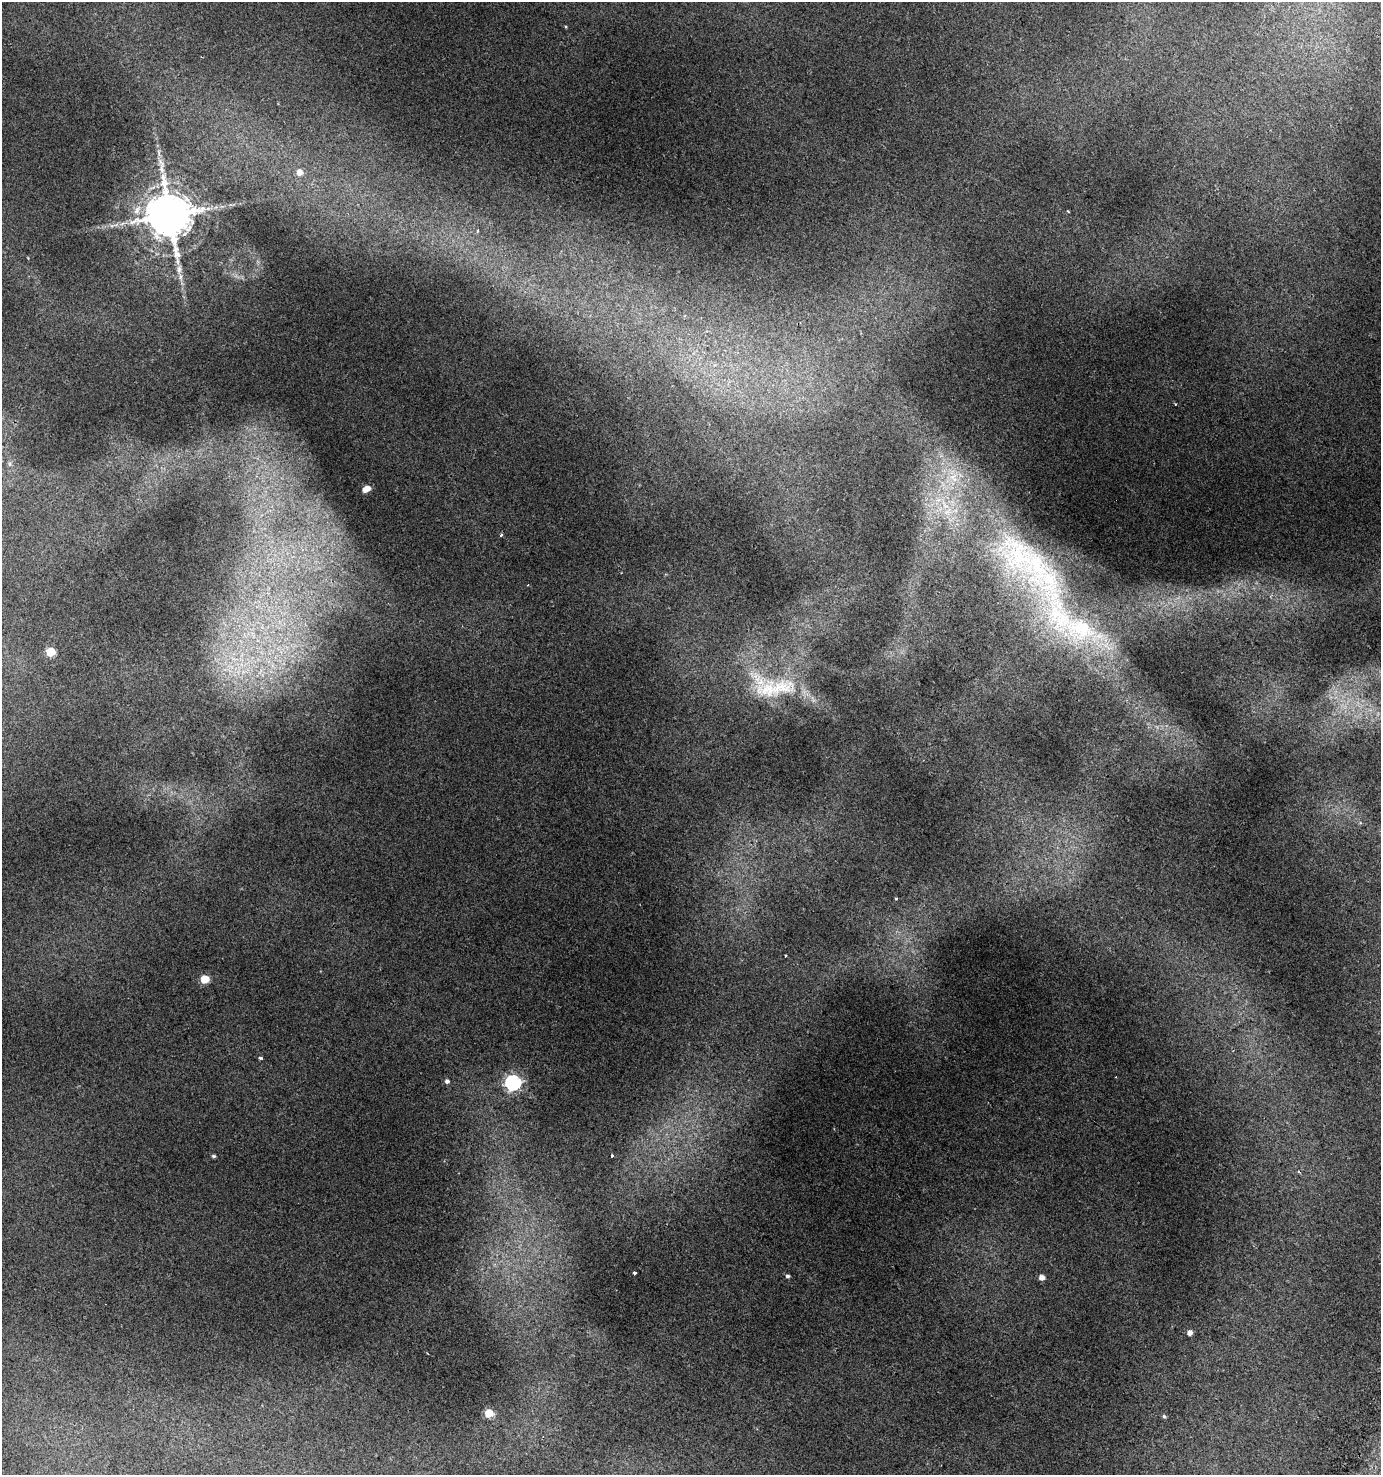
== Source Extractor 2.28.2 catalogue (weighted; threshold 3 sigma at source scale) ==
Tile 6 of 4 x 4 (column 2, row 2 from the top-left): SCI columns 1632-3010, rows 2998-4470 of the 6088 x 5990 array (HDU 1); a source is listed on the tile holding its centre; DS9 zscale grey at full resolution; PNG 1383 x 1477 px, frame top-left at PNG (2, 2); no overlay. Shown black and unused: <1% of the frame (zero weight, under 2 of 3 exposures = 4% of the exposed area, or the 3 px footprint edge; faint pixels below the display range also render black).
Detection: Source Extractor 2.28.2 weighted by HDU 2 'WHT'; one run over the whole footprint, this tile lists its part. Background 0.0164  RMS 0.0048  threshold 0.0215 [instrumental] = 3 sigma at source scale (4.5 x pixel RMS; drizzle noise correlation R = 1.50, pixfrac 1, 0.0396/0.0396 arcsec/px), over >= 5 px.
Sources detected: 31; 3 inside a brighter listed object's ellipse — not listed separately; the other 28 listed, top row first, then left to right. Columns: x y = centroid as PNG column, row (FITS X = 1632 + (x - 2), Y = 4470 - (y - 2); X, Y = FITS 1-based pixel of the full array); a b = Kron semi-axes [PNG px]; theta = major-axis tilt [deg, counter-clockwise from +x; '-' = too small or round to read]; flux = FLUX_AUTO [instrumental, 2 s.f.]
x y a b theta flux
161 162 15 6 -53 2.8
299 172 7 7 - 3.5
1068 211 3 3 - 0.42
169 215 12 11 - 2400
477 231 4 3 - 0.51
179 269 13 6 86 2.9
1175 404 3 3 - 0.38
10 464 7 4 -89 0.88
366 489 6 4 29 5.2
501 535 4 3 - 4.1
1030 561 109 36 -39 100
50 652 5 5 - 19
780 687 63 31 -12 36
896 898 3 3 - 1.4
786 956 3 2 - 0.65
204 979 5 5 - 15
260 1058 4 3 - 0.84
447 1081 5 5 - 1.3
513 1082 7 6 - 120
612 1155 3 2 - 1.3
213 1156 5 4 - 0.8
1299 1172 4 3 - 0.64
634 1273 3 3 - 3
787 1276 4 4 - 1
1042 1277 5 4 - 3
1190 1333 5 4 - 2.4
489 1413 5 5 - 16
1164 1416 5 4 - 0.75
Overlapping masked pixels (flux is a lower limit): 1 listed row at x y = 1030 561